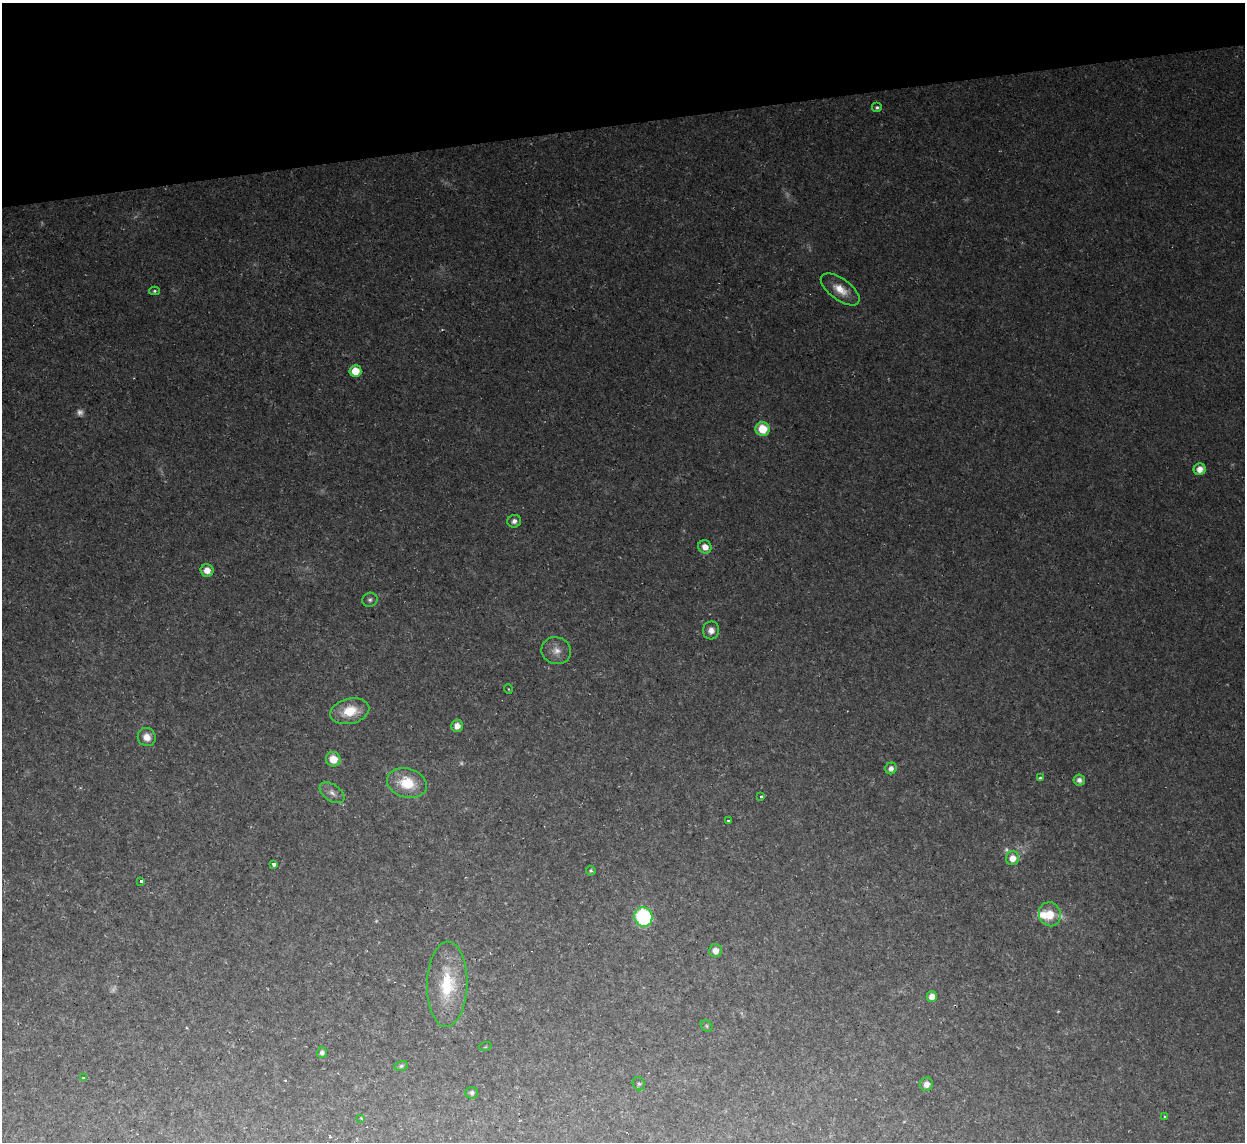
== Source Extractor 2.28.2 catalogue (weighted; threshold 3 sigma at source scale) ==
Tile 3 of 4 x 4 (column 3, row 1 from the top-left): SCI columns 2486-3728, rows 3556-4695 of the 4970 x 4948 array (HDU 1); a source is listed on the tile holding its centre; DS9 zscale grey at full resolution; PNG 1247 x 1144 px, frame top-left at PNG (2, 3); each listed source drawn as its Kron ellipse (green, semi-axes under 4 px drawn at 4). Shown black and unused: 11% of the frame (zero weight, under 2 of 3 exposures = <1% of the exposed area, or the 3 px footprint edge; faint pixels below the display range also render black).
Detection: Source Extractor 2.28.2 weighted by HDU 2 'WHT'; one run over the whole footprint, this tile lists its part. Background 0.035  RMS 0.0072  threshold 0.0324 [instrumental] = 3 sigma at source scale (4.5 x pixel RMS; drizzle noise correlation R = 1.50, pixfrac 1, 0.05/0.05 arcsec/px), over >= 5 px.
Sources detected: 53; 6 too faint to see at this stretch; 2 cosmic-ray / hot-pixel residue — neither listed nor drawn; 2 inside a brighter listed object's ellipse — not listed separately; the other 43 listed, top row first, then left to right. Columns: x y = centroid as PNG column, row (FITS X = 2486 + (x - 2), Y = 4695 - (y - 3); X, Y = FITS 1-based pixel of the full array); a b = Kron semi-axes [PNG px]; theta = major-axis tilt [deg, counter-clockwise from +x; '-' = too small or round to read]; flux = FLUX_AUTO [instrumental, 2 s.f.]
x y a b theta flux
877 107 5 5 - 1.7
840 289 23 10 -36 12
155 291 5 4 - 1.3
355 371 6 6 - 15
763 429 7 7 - 20
1200 469 6 6 - 6.5
514 521 7 6 - 3.5
705 547 7 6 - 7.2
207 570 6 6 - 7
370 600 7 7 - 2.1
711 630 9 8 - 5.2
556 651 15 13 -17 7.4
508 689 5 3 - 0.64
350 711 20 12 13 21
457 726 6 5 - 5.7
147 737 9 9 - 6.8
333 759 7 7 - 12
891 768 6 5 - 3.6
1040 778 3 3 - 1.4
1079 780 6 5 - 3.3
407 783 20 14 -16 25
332 793 14 8 -35 4.6
761 797 3 3 - 1.7
729 820 3 3 - 2.2
1012 858 7 6 - 8.6
274 864 4 3 - 9.4
591 871 5 4 - 1.2
141 881 3 3 - 1.5
1050 914 12 11 - 13
643 917 10 9 - 72
715 951 6 6 - 5.8
447 984 42 20 89 44
932 997 5 5 - 6.1
707 1026 6 5 - 1.1
485 1047 6 4 18 0.88
322 1052 6 5 - 2.5
401 1066 7 4 11 1.4
83 1078 3 3 - 4.7
639 1084 7 5 -57 1.6
926 1084 7 6 - 4.9
472 1093 6 6 - 1.9
1165 1116 3 3 - 0.86
361 1118 3 3 - 0.78